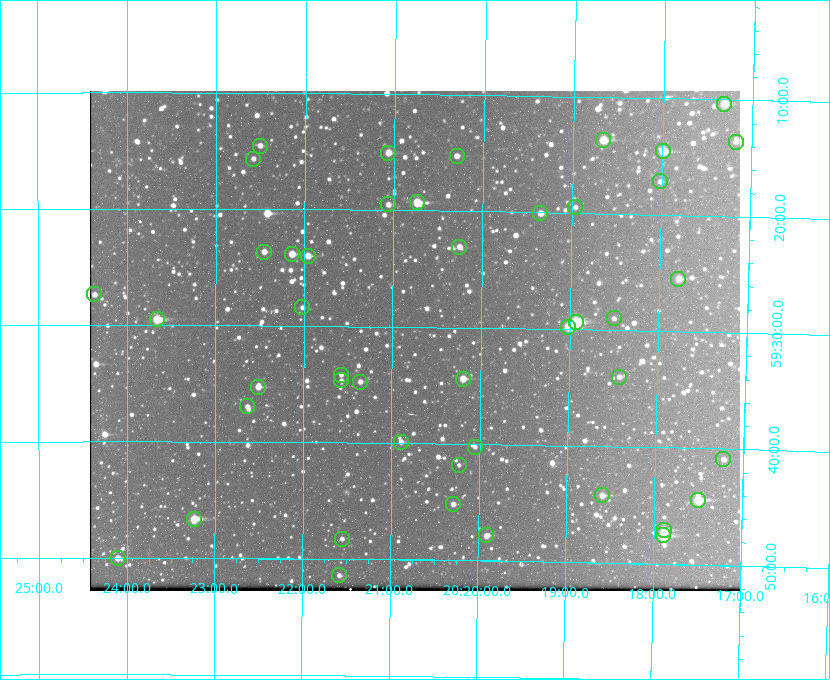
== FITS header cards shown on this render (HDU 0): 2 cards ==
NAXIS1  =                  650 / Width of table row in bytes
NAXIS2  =                  500 / Number of rows in table

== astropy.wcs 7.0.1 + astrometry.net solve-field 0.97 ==
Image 650 x 500 px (HDU 0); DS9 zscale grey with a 90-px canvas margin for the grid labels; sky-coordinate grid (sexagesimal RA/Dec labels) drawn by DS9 from the SOLVED WCS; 45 Tycho-2 reference stars matched to detected sources circled (green)
Header WCS: none
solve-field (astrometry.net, Tycho-2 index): SOLVED blind (the file carries no WCS)
Solved WCS: RA---TAN-SIP/DEC--TAN-SIP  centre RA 20:20:45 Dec +59:31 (305.19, +59.52 deg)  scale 5.16 arcsec/px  FOV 55.9' x 43.0'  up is +179 deg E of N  parity flipped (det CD > 0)
(file carries no celestial WCS; the grid is the blind solution)
Tycho-2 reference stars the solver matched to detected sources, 45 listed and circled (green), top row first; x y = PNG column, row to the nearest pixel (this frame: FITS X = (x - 90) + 1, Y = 500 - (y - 91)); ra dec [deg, ICRS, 3 dp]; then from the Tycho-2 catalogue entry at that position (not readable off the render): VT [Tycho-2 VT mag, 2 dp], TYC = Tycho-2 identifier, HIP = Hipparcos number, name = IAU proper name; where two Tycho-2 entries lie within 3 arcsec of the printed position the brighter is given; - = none
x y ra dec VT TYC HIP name
724 104 304.330 +59.173 10.23 3949-1563-1 - -
603 140 304.666 +59.228 9.63 3949-1325-1 - -
736 142 304.294 +59.226 12.00 3949-1535-1 - -
260 146 305.626 +59.242 11.94 3949-1433-1 - -
663 151 304.498 +59.243 9.91 3949-663-1 - -
388 153 305.267 +59.251 11.19 3949-745-1 - -
457 156 305.075 +59.254 11.10 3949-857-1 - -
253 159 305.645 +59.261 12.19 3949-1327-1 - -
660 181 304.503 +59.286 12.15 3949-1521-1 - -
417 202 305.185 +59.322 8.95 3949-1869-1 - -
388 204 305.266 +59.325 11.55 3949-717-1 - -
575 207 304.741 +59.325 12.05 3949-499-1 - -
540 213 304.838 +59.335 10.93 3949-1877-1 - -
459 247 305.064 +59.384 11.29 3949-93-1 - -
264 252 305.613 +59.394 10.81 3949-1261-1 - -
292 254 305.535 +59.397 10.37 3949-1383-1 - -
308 256 305.490 +59.400 10.79 3949-1179-1 - -
678 279 304.447 +59.425 10.97 3949-965-1 - -
94 294 306.091 +59.456 11.36 3949-919-1 - -
302 307 305.505 +59.474 11.77 3949-1259-1 - -
614 318 304.626 +59.483 12.57 3949-149-1 - -
157 319 305.915 +59.492 9.25 3949-1149-1 - -
576 322 304.733 +59.490 8.93 3949-1451-1 - -
568 327 304.755 +59.496 9.37 3949-615-1 - -
341 375 305.394 +59.570 11.70 3949-405-1 - -
619 377 304.607 +59.567 11.00 3949-1861-1 - -
463 379 305.049 +59.573 10.18 3949-1099-1 - -
341 380 305.393 +59.578 11.77 3949-137-1 - -
360 382 305.340 +59.579 10.98 3949-39-1 - -
258 387 305.628 +59.588 10.19 3949-1517-1 - -
247 406 305.659 +59.616 11.86 3949-1415-1 - -
401 442 305.223 +59.664 11.52 3949-1631-1 - -
475 447 305.013 +59.671 12.48 3949-1826-1 - -
723 459 304.307 +59.682 11.64 3949-287-1 - -
459 465 305.057 +59.697 12.28 3949-191-1 - -
602 495 304.649 +59.737 10.61 3949-735-1 - -
698 500 304.376 +59.741 8.68 3949-423-1 - -
453 504 305.073 +59.753 11.06 3949-89-1 - -
194 519 305.808 +59.778 8.73 3949-715-1 100545 -
664 530 304.470 +59.785 9.54 3949-1615-1 - -
486 535 304.976 +59.797 11.33 3949-1031-1 - -
663 535 304.474 +59.793 10.98 3949-1187-1 100048 -
342 539 305.387 +59.804 11.49 3949-285-1 - -
118 558 306.026 +59.833 10.93 3949-785-1 - -
339 575 305.395 +59.857 11.71 3949-313-1 - -